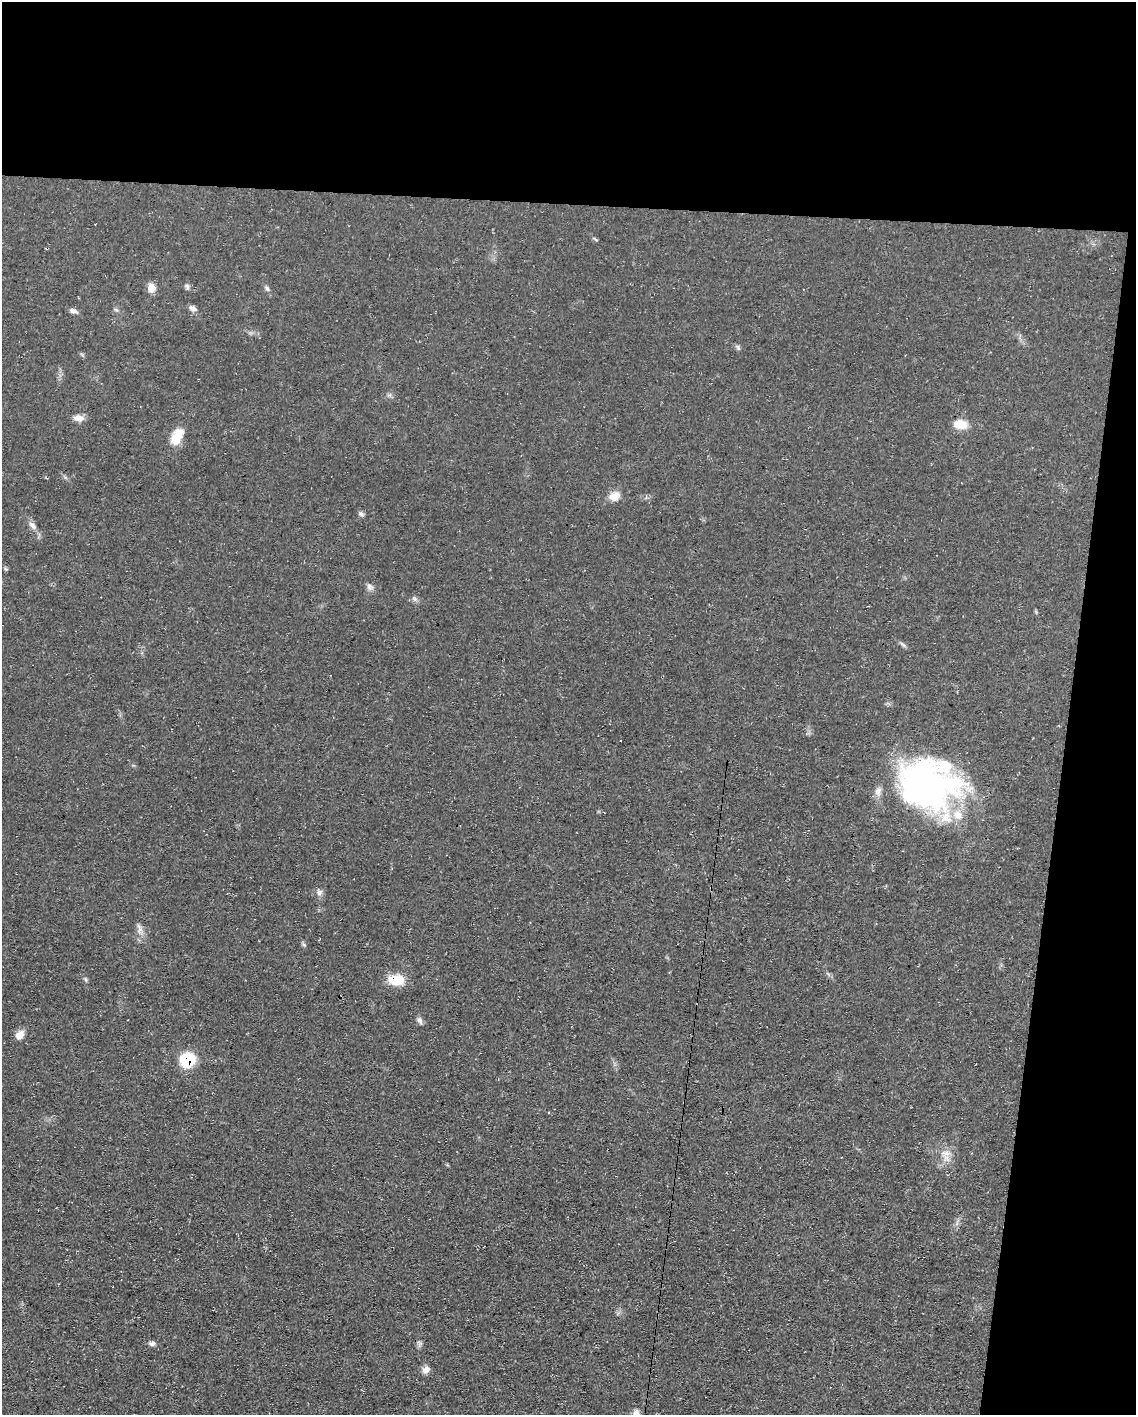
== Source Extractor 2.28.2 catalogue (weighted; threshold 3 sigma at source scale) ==
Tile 4 of 4 x 3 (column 4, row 1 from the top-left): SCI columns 3403-4536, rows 3041-4453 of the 4538 x 4557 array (HDU 1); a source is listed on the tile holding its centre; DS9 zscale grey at full resolution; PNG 1138 x 1417 px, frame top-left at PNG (2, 2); no overlay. Shown black and unused: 20% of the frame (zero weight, under 3 of 4 exposures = <1% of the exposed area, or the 3 px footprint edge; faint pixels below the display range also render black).
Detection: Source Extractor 2.28.2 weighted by HDU 2 'WHT'; one run over the whole footprint, this tile lists its part. Background 0.0698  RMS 0.0075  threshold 0.0339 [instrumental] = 3 sigma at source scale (4.5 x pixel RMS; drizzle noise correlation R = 1.50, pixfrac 1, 0.05/0.05 arcsec/px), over >= 5 px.
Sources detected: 31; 1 inside a brighter object's white glare — not listed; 2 inside a brighter listed object's ellipse — not listed separately; the other 28 listed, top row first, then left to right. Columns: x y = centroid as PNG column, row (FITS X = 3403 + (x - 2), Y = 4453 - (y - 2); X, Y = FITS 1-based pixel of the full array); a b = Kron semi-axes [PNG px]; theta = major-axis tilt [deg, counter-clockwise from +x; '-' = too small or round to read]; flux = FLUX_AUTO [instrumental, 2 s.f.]
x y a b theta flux
187 286 9 4 -64 1.5
151 288 11 9 -85 5.9
267 288 8 5 -54 1.6
193 309 10 7 -26 2.7
73 311 10 6 -14 2.7
738 348 9 4 -64 1.4
78 418 14 7 -4 4.8
960 424 16 11 -5 10
177 436 22 11 63 14
614 496 12 10 31 8.6
361 514 7 6 - 1.8
32 526 13 6 -49 3.7
6 569 6 4 -34 0.94
370 586 10 7 -33 2.7
415 599 8 5 -46 1.8
903 645 10 4 -49 1.7
929 788 73 52 -40 220
319 892 8 8 - 2.6
139 926 12 4 -56 2.5
86 979 7 3 -71 1.1
396 980 19 11 -5 16
420 1020 10 6 -70 2.4
20 1035 12 8 48 5.7
187 1060 14 12 43 30
946 1153 13 11 5 6.8
152 1344 9 6 20 2.1
425 1370 10 8 34 4.1
637 1414 13 9 -75 4.8
Overlapping masked pixels (flux is a lower limit): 3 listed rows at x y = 929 788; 396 980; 187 1060
Isophote crosses this tile's border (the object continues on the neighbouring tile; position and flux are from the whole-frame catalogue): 1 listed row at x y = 637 1414